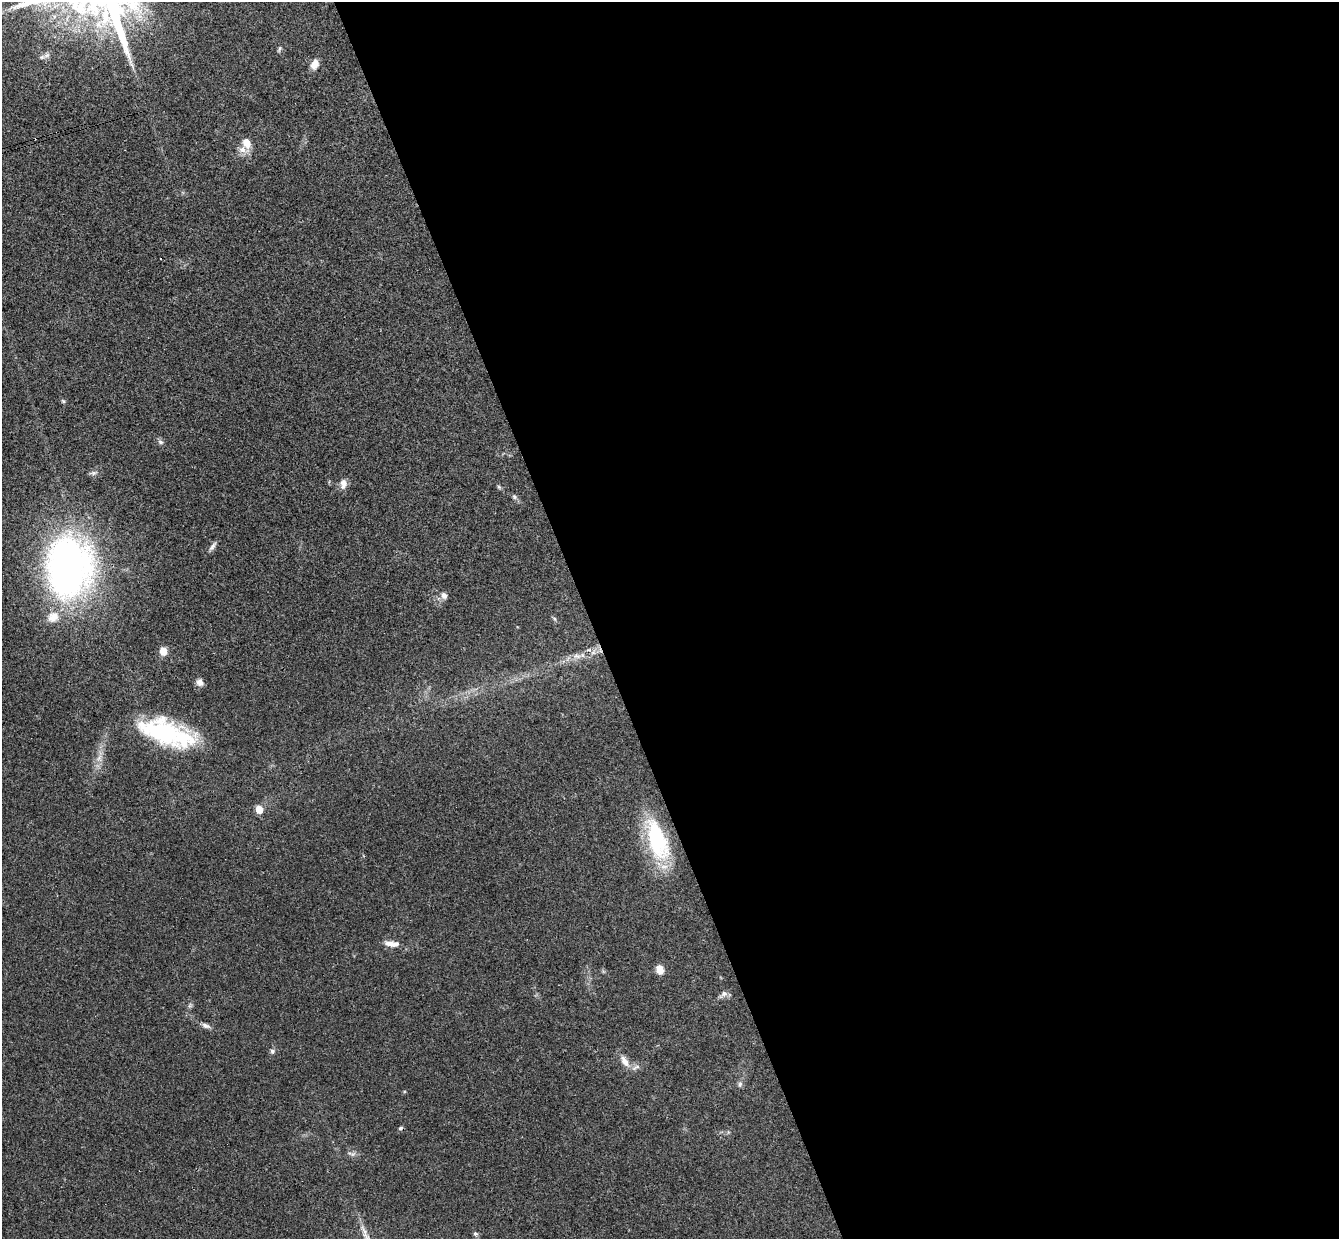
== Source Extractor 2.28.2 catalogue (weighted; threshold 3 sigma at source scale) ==
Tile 8 of 4 x 4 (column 4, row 2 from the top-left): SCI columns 4067-5403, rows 2645-3881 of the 5460 x 5411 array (HDU 1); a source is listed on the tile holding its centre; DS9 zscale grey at full resolution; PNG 1341 x 1241 px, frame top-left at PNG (2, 2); no overlay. Shown black and unused: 56% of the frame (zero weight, under 3 of 4 exposures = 6% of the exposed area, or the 3 px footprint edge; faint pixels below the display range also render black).
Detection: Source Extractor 2.28.2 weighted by HDU 2 'WHT'; one run over the whole footprint, this tile lists its part. Background 0.063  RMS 0.0051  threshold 0.023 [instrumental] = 3 sigma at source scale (4.5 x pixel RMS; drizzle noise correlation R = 1.50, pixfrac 1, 0.05/0.05 arcsec/px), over >= 5 px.
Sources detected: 36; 2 cosmic-ray / hot-pixel residue — not listed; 2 inside a brighter listed object's ellipse — not listed separately; the other 32 listed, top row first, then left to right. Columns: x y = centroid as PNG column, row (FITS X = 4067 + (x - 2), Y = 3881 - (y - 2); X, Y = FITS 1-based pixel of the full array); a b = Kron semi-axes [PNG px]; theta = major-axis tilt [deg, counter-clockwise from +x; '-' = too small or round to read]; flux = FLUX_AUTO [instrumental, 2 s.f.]
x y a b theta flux
279 49 10 4 65 0.93
314 64 9 6 67 6.1
246 143 11 9 -72 5.9
63 401 6 5 - 0.77
160 442 8 5 -28 1.3
93 473 11 5 3 1.4
343 484 12 8 83 3.3
499 487 7 4 -45 0.78
514 497 7 5 -69 1.1
212 546 14 5 55 1.9
69 568 51 37 89 280
444 595 8 7 - 2.5
53 617 18 15 46 8.3
555 619 6 4 -70 0.71
163 651 8 7 - 4.8
593 653 7 4 19 1.2
577 656 12 6 -11 2.6
200 682 10 8 -46 2.4
167 733 65 25 -18 59
259 809 5 5 - 13
657 840 50 21 -72 48
390 944 17 7 -17 3.7
660 970 8 7 - 5.9
724 994 9 8 - 2.2
190 1005 7 4 71 0.92
206 1026 13 6 -22 2
272 1051 7 6 - 1.2
625 1061 17 8 -59 4.5
636 1067 13 5 27 1.9
740 1084 8 6 76 1.3
352 1154 12 5 -16 1.5
475 1234 6 5 - 0.98